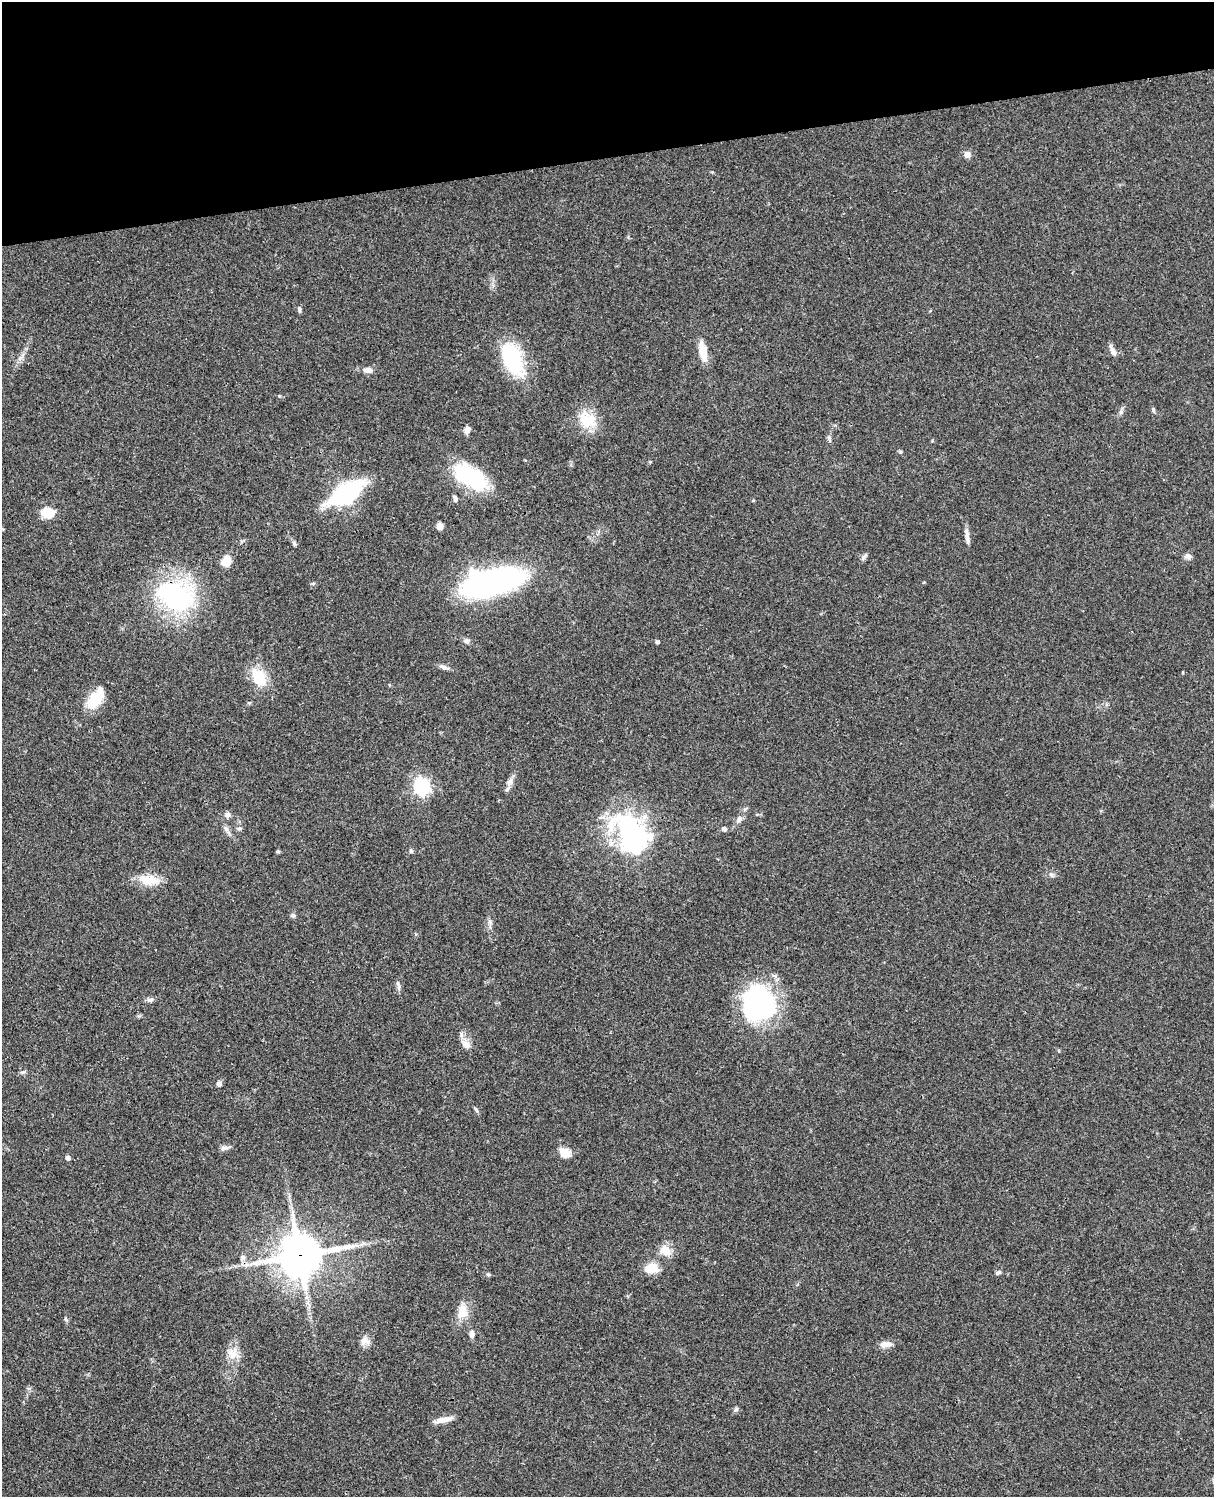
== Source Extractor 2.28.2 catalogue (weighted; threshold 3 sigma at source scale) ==
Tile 3 of 4 x 3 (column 3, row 1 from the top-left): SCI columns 2545-3756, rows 3268-4762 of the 5087 x 4927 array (HDU 1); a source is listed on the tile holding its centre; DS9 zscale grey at full resolution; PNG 1216 x 1499 px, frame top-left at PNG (2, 2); no overlay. Shown black and unused: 10% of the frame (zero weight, under 3 of 4 exposures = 6% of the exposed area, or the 3 px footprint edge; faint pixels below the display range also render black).
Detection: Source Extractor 2.28.2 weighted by HDU 2 'WHT'; one run over the whole footprint, this tile lists its part. Background 0.0812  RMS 0.006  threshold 0.027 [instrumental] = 3 sigma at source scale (4.5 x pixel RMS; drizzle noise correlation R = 1.50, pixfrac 1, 0.05/0.05 arcsec/px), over >= 5 px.
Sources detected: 66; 1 inside a brighter object's white glare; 1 long thin detection or spike segment (spike, bleed or trail) — not listed; the other 64 listed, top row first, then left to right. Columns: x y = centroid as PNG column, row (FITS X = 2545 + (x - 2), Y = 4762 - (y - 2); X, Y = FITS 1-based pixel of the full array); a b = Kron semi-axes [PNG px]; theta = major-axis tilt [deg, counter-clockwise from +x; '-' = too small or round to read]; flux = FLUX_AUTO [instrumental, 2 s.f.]
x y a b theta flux
967 154 7 7 - 3.3
299 309 7 5 -69 1.3
703 351 23 9 -79 9
1113 352 11 7 -55 3
512 359 42 20 -66 39
368 370 13 7 -2 3.4
1121 412 6 5 - 1.3
587 419 25 20 -36 16
467 430 8 6 73 3.2
470 477 41 20 -32 46
347 493 37 17 33 67
455 498 7 5 -67 1.6
753 501 4 3 - 0.61
47 513 12 10 -5 14
440 526 6 6 - 4.5
967 536 21 5 -83 3.3
294 543 8 4 -64 1.2
864 556 10 4 42 1.3
1188 556 9 7 -40 2.1
226 561 14 11 73 6
494 581 58 22 15 160
313 584 6 4 20 0.74
175 596 36 28 -25 100
467 641 7 7 - 1.7
657 642 4 4 - 1.3
443 667 12 6 -18 2.4
259 677 25 17 -60 15
96 699 25 14 52 16
510 782 12 7 63 3.2
421 787 7 7 - 170
227 815 9 7 18 2.3
739 819 9 7 69 2.3
239 828 7 6 - 1.3
226 829 12 5 -45 2.1
724 829 6 5 - 1.6
633 838 15 10 -57 480
411 851 7 5 -75 0.99
278 852 6 4 0 0.74
148 880 29 12 -10 11
293 915 8 5 -62 1.2
399 987 10 4 90 1.6
150 1000 11 5 12 1.7
759 1004 37 34 -83 89
466 1045 13 9 -37 4.2
23 1072 7 4 30 1.1
219 1084 6 5 - 2.1
476 1110 9 4 -56 1.1
224 1148 12 6 19 2.1
565 1153 16 11 -37 6.2
68 1158 5 5 - 2.3
665 1250 16 13 -34 6.7
300 1255 15 13 14 1700
243 1257 7 7 - 2.1
652 1268 16 11 -2 9.8
998 1272 7 5 31 1.3
488 1274 5 5 - 0.88
462 1312 20 14 85 8.5
66 1319 7 4 -61 0.93
472 1334 9 6 87 2.6
365 1341 12 10 38 4.3
885 1344 16 8 4 4.2
233 1354 17 16 - 7.6
736 1409 7 4 45 1.1
443 1420 23 6 11 5.3
Overlapping masked pixels (flux is a lower limit): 3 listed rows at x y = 175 596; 300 1255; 243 1257
Unlisted compact peaks at least as high as the median listed source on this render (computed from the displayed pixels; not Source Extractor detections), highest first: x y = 1153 409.